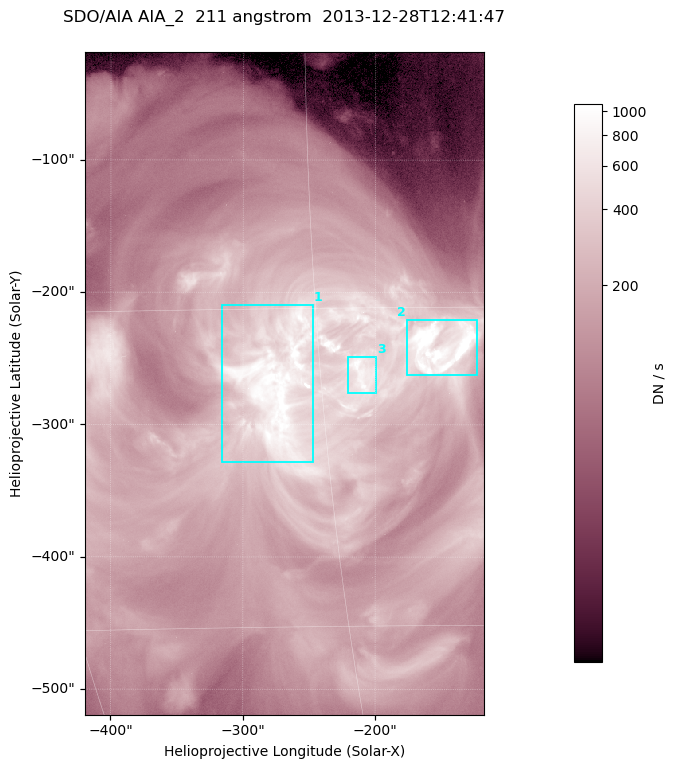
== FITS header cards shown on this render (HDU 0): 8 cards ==
TELESCOP= 'SDO/AIA '
INSTRUME= 'AIA_2   '
WAVELNTH=                  211
WAVEUNIT= 'angstrom'
DATE-OBS= '2013-12-28T12:41:47.63'
CTYPE1  = 'HPLN-TAN'
CTYPE2  = 'HPLT-TAN'
BUNIT   = 'DN / s  '

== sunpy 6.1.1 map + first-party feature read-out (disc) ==
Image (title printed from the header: SDO/AIA AIA_2  211 angstrom  2013-12-28T12:41:47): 501 x 833 px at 0.601 arcsec/px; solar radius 976 arcsec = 1624 px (partial field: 5.0% of the solar disc is inside the frame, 100% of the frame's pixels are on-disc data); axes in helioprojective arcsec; data unit DN / s (BUNIT, on the colour bar)
Orientation: roll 0.0564 deg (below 1 deg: not rotated)
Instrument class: DISC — disc imager (sunpy class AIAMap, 211 A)
Bright regions (active regions / flare kernels): reference = the on-disc median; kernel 5 px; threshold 5 sigma = 515 DN / s over a disc level ~144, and >= 1.15x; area >= 417 px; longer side >= 6 px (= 3.6 arcsec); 3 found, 3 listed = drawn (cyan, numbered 1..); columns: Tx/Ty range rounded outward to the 2 arcsec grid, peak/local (2 s.f.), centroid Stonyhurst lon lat
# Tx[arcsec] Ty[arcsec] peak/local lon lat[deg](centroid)
1 -316..-246 -330..-208 12 -17 -19
2 -178..-122 -264..-220 16 -9 -17
3 -222..-200 -276..-248 7.2 -13 -18